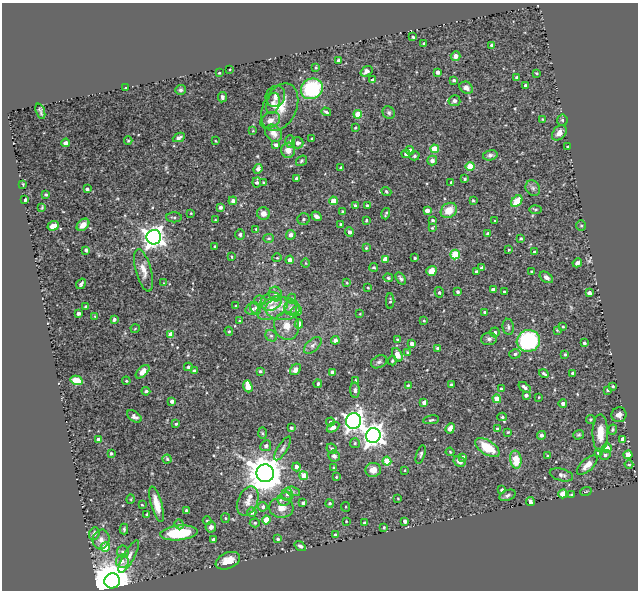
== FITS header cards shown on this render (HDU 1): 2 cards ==
NAXIS1  =                  636
NAXIS2  =                  588

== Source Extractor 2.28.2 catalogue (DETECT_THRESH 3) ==
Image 636 x 588 px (HDU 1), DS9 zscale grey, 1 PNG px = 1 image px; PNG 640 x 592 px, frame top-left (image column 1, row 588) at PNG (2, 3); each listed source drawn as its Kron ellipse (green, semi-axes under 4 px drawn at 4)
Background 0.558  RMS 0.034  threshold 0.102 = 3 sigma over >= 5 px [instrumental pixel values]
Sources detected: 299; all 299 listed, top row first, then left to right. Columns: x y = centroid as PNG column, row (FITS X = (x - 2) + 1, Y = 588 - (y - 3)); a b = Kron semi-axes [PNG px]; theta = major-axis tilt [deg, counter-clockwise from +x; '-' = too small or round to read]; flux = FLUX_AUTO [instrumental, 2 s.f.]
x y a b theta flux
413 37 3 3 - 3.4
424 44 3 3 - 4.4
491 45 3 3 - 3.1
456 56 5 4 - 12
338 61 3 3 - 6.3
316 68 3 2 - 2.6
230 69 2 2 - 1.6
366 71 6 4 35 9.5
437 72 3 3 - 10
219 73 3 2 - 2.4
536 73 3 3 - 2.1
516 77 3 2 - 2.6
372 80 3 3 - 7.4
454 80 4 3 - 4.1
525 85 3 3 - 4.1
126 88 3 2 - 1.6
466 88 7 5 -32 10
312 89 11 10 - 170
181 90 5 5 - 4.6
275 96 11 9 63 12
222 97 5 4 - 6
454 101 6 5 - 6.3
273 103 11 6 74 9.3
280 107 25 16 64 43
40 111 8 3 -70 4
326 112 5 3 - 3.8
389 113 6 6 - 4.7
358 114 4 4 - 42
542 119 4 3 - 1.8
270 120 10 7 29 13
562 120 5 5 - 3.4
355 128 3 2 - 2.6
253 131 4 2 - 1.4
273 133 9 7 -47 17
559 133 9 6 49 17
179 137 6 3 25 6.9
312 139 3 3 - 2.8
128 141 4 3 - 1.7
215 141 3 2 - 1.7
290 141 6 5 - 4.6
66 143 4 3 - 7.3
298 143 6 5 - 8.7
276 145 3 3 - 7
568 147 3 2 - 1.8
435 149 4 4 - 52
288 150 7 7 - 19
410 151 4 4 - 14
406 154 4 4 - 9.1
490 155 7 5 13 5.7
414 156 5 4 - 3
301 161 6 4 36 3.6
432 161 5 5 - 11
470 166 4 4 - 55
341 168 3 3 - 5.1
258 169 5 4 - 11
296 179 3 3 - 5.6
465 179 4 3 - 4.2
257 182 5 4 - 5.7
451 182 3 3 - 2.3
264 183 4 4 - 3
23 184 3 2 - 1.8
533 188 8 7 - 6.7
87 189 3 3 - 5.4
386 192 5 4 - 3
46 195 4 3 - 2.5
24 200 3 3 - 7.4
473 200 4 4 - 2.5
233 201 4 4 - 9.3
333 201 4 4 - 36
517 201 6 4 46 40
355 205 4 4 - 4
367 206 3 3 - 6
42 207 3 3 - 2.2
220 207 4 3 - 7.5
427 210 4 3 - 15
449 210 9 7 37 33
535 210 6 4 5 3.2
342 212 3 3 - 3
191 213 3 3 - 1.8
263 213 6 6 - 13
386 214 6 2 72 3.3
316 216 5 3 - 7.2
174 217 7 5 1 4.8
304 219 6 6 - 6.2
215 220 2 2 - 1.3
366 220 3 3 - 3.1
432 220 3 3 - 3.5
495 221 3 2 - 1.8
341 224 3 3 - 3.3
83 225 7 5 42 14
53 226 6 4 19 15
581 226 5 4 - 3.1
432 228 3 3 - 2
256 229 3 2 - 2
349 232 5 4 - 7.3
240 234 5 5 - 4.3
488 234 3 3 - 6.1
291 235 5 5 - 9.8
154 237 7 7 - 1600
269 238 5 4 - 3.4
521 238 4 4 - 3.6
215 246 3 2 - 2.1
366 248 3 3 - 2.4
86 250 3 3 - 5.8
509 250 3 2 - 1.8
534 252 3 3 - 3.3
455 255 5 4 - 78
232 257 3 2 - 2
277 258 4 4 - 2.2
415 258 3 3 - 3.3
385 259 4 4 - 29
290 260 4 4 - 11
306 263 4 3 - 1.9
577 263 5 4 - 7.8
374 267 4 3 - 3
482 268 3 3 - 6.1
143 270 22 7 -75 22
431 271 5 5 - 22
532 271 3 3 - 3
476 272 3 3 - 6.4
546 277 7 5 -36 9.3
388 278 5 4 - 2.9
401 278 7 4 -56 4.8
163 283 3 2 - 1.2
347 283 4 3 - 1.9
81 284 6 3 56 4.6
368 288 3 2 - 1.8
493 290 3 3 - 7.2
439 292 5 4 - 3.8
458 292 4 4 - 4.8
504 292 3 3 - 2.4
589 293 4 4 - 13
276 294 7 6 - 8.6
292 299 5 4 - 2.8
260 301 6 5 - 4.5
271 301 11 9 20 22
390 301 8 4 90 3.8
85 306 3 3 - 3
236 306 3 3 - 2.3
255 308 6 5 - 5
272 308 16 10 28 31
291 308 7 6 - 8.7
252 309 7 5 13 7.8
283 309 17 11 1 31
297 311 5 4 - 14
485 312 3 3 - 3
78 313 3 3 - 4.7
360 314 3 2 - 1.5
95 316 2 2 - 1.6
114 319 4 3 - 4.5
239 321 3 3 - 2.4
424 321 4 3 - 2.2
299 324 4 4 - 14
287 326 14 12 -73 28
563 326 3 3 - 3
508 327 8 5 -81 5.7
135 329 4 3 - 1.5
557 330 4 2 - 1.9
229 331 5 4 - 2.8
495 332 5 4 - 5.8
171 334 4 4 - 23
271 336 6 5 - 4.6
397 339 3 3 - 2.2
489 339 8 6 5 6.8
335 340 4 4 - 11
528 341 12 11 - 270
584 343 3 3 - 4.7
412 344 4 4 - 13
313 345 10 6 42 8.8
438 348 4 3 - 7.1
407 352 3 3 - 2
515 354 6 4 15 5
565 354 3 3 - 3.5
397 355 7 4 -66 23
392 361 4 3 - 2.9
379 362 8 6 28 5.3
188 367 4 3 - 4.3
295 369 6 5 - 9.5
194 371 4 4 - 6.8
260 371 3 3 - 3.7
143 372 8 4 43 22
332 372 4 4 - 16
572 373 3 3 - 5.6
544 374 5 3 - 4.3
77 380 6 4 -16 40
355 380 3 2 - 1.8
126 381 4 3 - 2.9
318 384 4 3 - 4.8
408 385 3 3 - 2.5
451 385 3 3 - 4.4
248 386 6 4 -73 38
613 386 4 4 - 3.6
525 387 7 4 -37 7.4
501 389 3 3 - 3.2
355 390 7 4 -89 5.8
608 390 3 3 - 3.7
146 391 4 3 - 4
526 395 4 4 - 7.8
539 397 3 2 - 1.4
497 399 4 4 - 46
172 401 4 4 - 10
424 402 4 4 - 12
563 403 4 4 - 8.8
619 415 7 7 - 9
134 416 8 5 -35 7.6
502 417 4 4 - 3.1
431 420 8 4 9 3.9
590 420 4 4 - 3.1
354 421 8 7 - 1200
330 422 4 4 - 5.7
176 424 3 3 - 2.6
333 427 7 4 32 9.6
291 428 3 3 - 4.9
450 428 5 4 - 11
497 429 4 3 - 4.1
613 430 5 4 - 3.3
508 432 3 3 - 2.1
262 433 6 4 -88 3
600 433 19 7 90 36
373 435 7 7 - 1700
541 435 4 4 - 8
579 435 5 4 - 3.9
623 439 4 3 - 11
98 440 4 4 - 18
355 443 5 5 - 3.4
266 446 5 5 - 6.5
487 447 14 7 -32 68
282 448 13 4 58 7
607 448 5 5 - 16
332 449 5 4 - 5.2
450 452 4 3 - 2.2
111 453 3 3 - 4.7
599 453 4 4 - 7.2
421 454 10 4 73 4.5
605 455 5 5 - 5.9
628 455 4 4 - 50
334 456 6 5 - 7.1
547 456 3 2 - 2
463 457 3 3 - 5.4
167 459 4 4 - 3.3
516 460 9 5 -80 50
387 461 4 4 - 59
459 462 6 5 - 9
629 464 4 3 - 2.4
587 465 13 6 43 16
297 467 4 4 - 9.5
333 468 3 3 - 2.4
373 470 8 7 - 19
405 470 3 2 - 1.8
265 473 9 8 - 6100
561 475 12 6 -15 9.4
304 476 4 4 - 37
336 477 3 2 - 2.1
502 490 4 3 - 4.9
293 491 7 4 -19 4.7
586 491 6 3 21 2.2
287 494 6 5 - 7.1
563 494 4 4 - 45
572 494 3 3 - 3.3
507 495 8 5 23 6.8
131 499 5 3 - 1.8
285 499 7 6 - 9.2
398 499 2 2 - 1.7
248 501 15 10 65 20
530 502 4 3 - 7.6
303 503 4 4 - 5.4
330 503 4 4 - 3.8
157 504 18 5 -75 27
142 505 3 2 - 2
263 507 5 4 - 5.6
346 507 5 4 - 2.5
281 508 12 10 -5 23
186 510 4 3 - 3.5
252 512 5 4 - 7.7
147 515 3 3 - 4.5
225 518 5 4 - 2.9
266 520 4 4 - 46
207 521 4 3 - 1.8
346 521 3 2 - 1.6
405 521 4 3 - 6
255 523 5 4 - 3.7
364 523 3 3 - 3.1
179 524 5 4 - 4.1
211 527 5 5 - 7.2
384 527 3 3 - 3
124 529 5 3 - 3.3
179 533 19 7 5 100
94 534 6 5 - 8
335 535 3 3 - 5.8
101 539 10 8 74 13
213 539 3 3 - 4.7
278 539 4 4 - 3.9
300 546 6 4 -34 5.4
105 547 5 4 - 45
123 552 6 6 - 5.8
129 557 18 5 60 13
122 561 6 6 - 9
228 561 13 8 24 28
112 581 8 7 - 9000
At the frame edge (FLAGS 8, measured only in part): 1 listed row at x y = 112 581